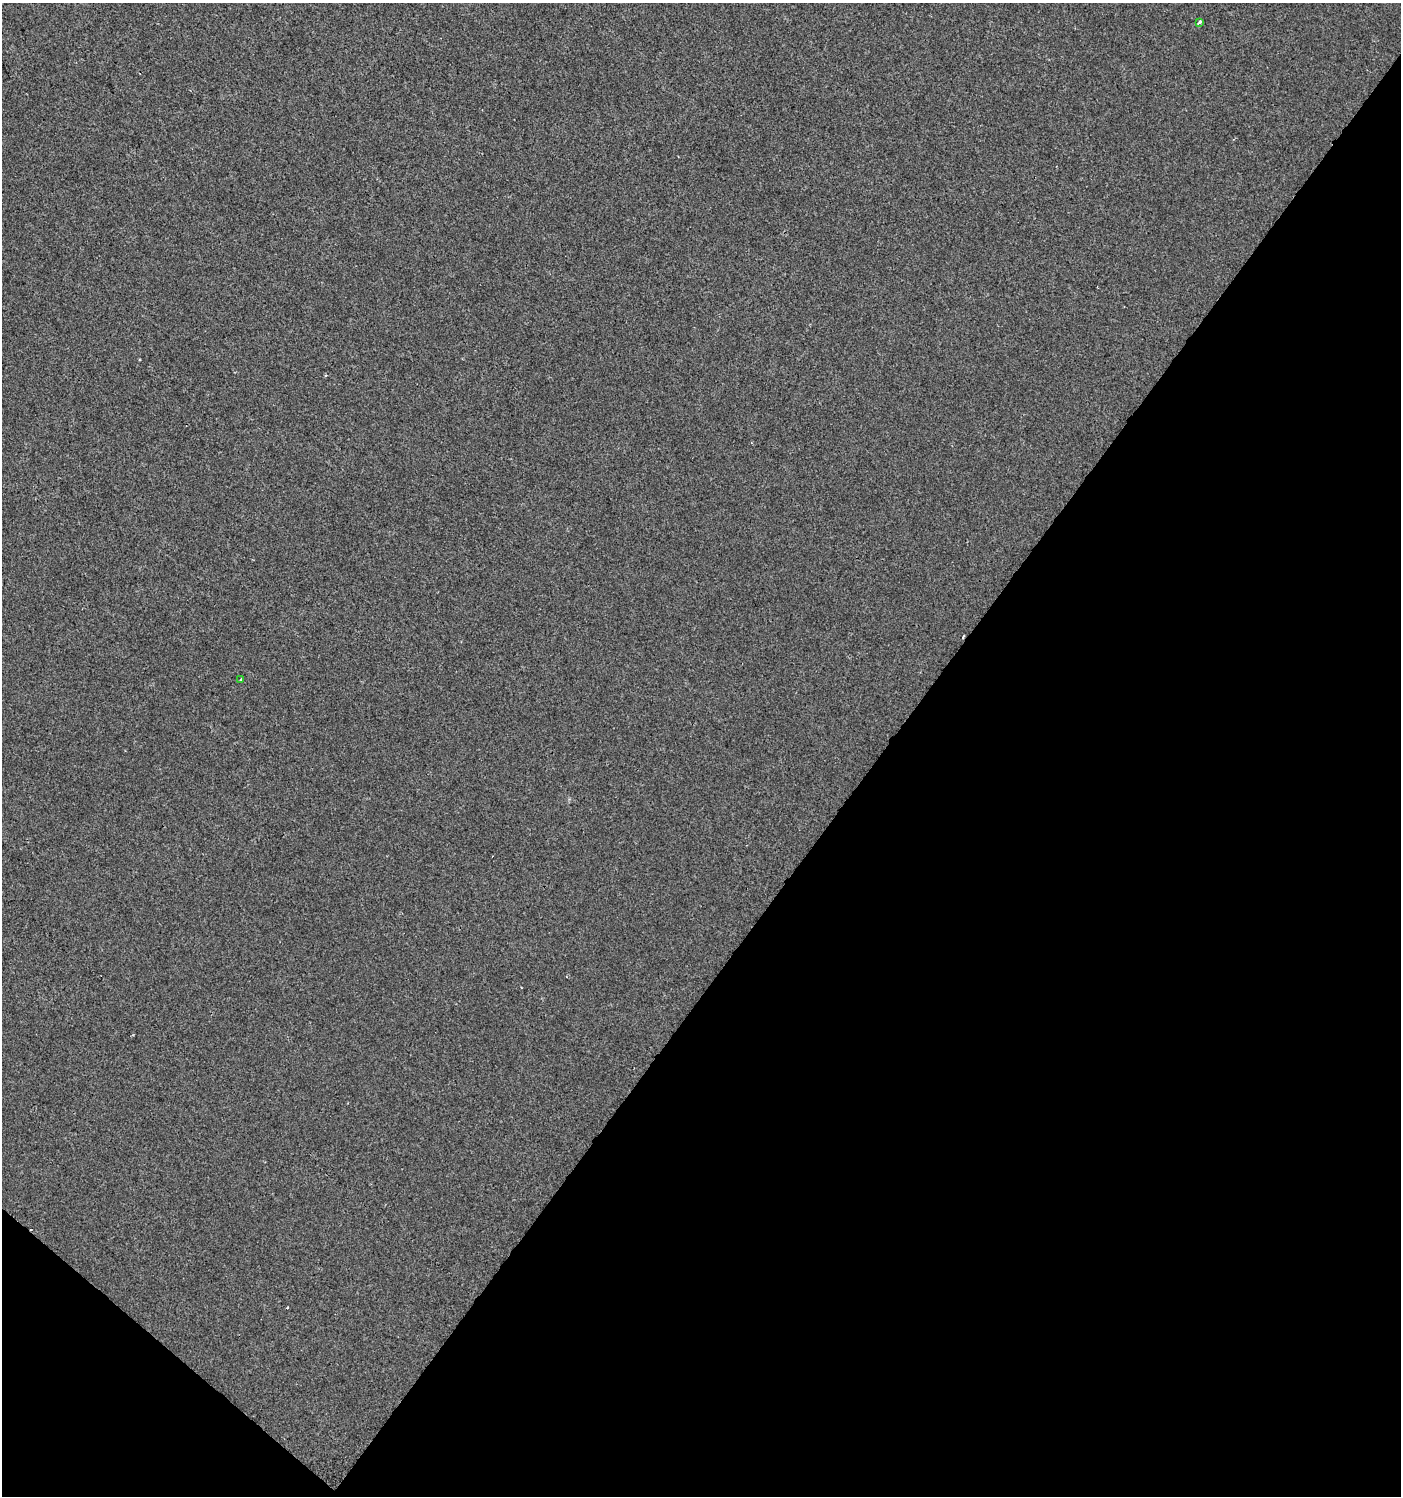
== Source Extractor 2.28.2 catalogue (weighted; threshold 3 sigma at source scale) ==
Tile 15 of 4 x 4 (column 3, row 4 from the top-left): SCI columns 3042-4440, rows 1-1494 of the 6017 x 5983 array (HDU 1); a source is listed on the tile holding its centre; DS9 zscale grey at full resolution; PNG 1403 x 1498 px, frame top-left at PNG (2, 3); each listed source drawn as its Kron ellipse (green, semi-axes under 4 px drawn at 4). Shown black and unused: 39% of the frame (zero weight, under 2 of 3 exposures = <1% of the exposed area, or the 3 px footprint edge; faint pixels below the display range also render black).
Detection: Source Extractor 2.28.2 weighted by HDU 2 'WHT'; one run over the whole footprint, this tile lists its part. Background 3.98e-04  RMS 0.0042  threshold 0.0188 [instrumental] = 3 sigma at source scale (4.5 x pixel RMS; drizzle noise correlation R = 1.50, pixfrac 1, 0.0396/0.0396 arcsec/px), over >= 5 px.
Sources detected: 3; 1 cosmic-ray / hot-pixel residue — neither listed nor drawn; the other 2 listed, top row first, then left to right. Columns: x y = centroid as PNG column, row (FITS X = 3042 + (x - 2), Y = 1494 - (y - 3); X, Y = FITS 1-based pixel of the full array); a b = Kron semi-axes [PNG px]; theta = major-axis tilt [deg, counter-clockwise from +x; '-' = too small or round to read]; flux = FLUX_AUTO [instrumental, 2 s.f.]
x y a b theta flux
1199 22 4 3 - 2.2
241 680 3 2 - 0.63